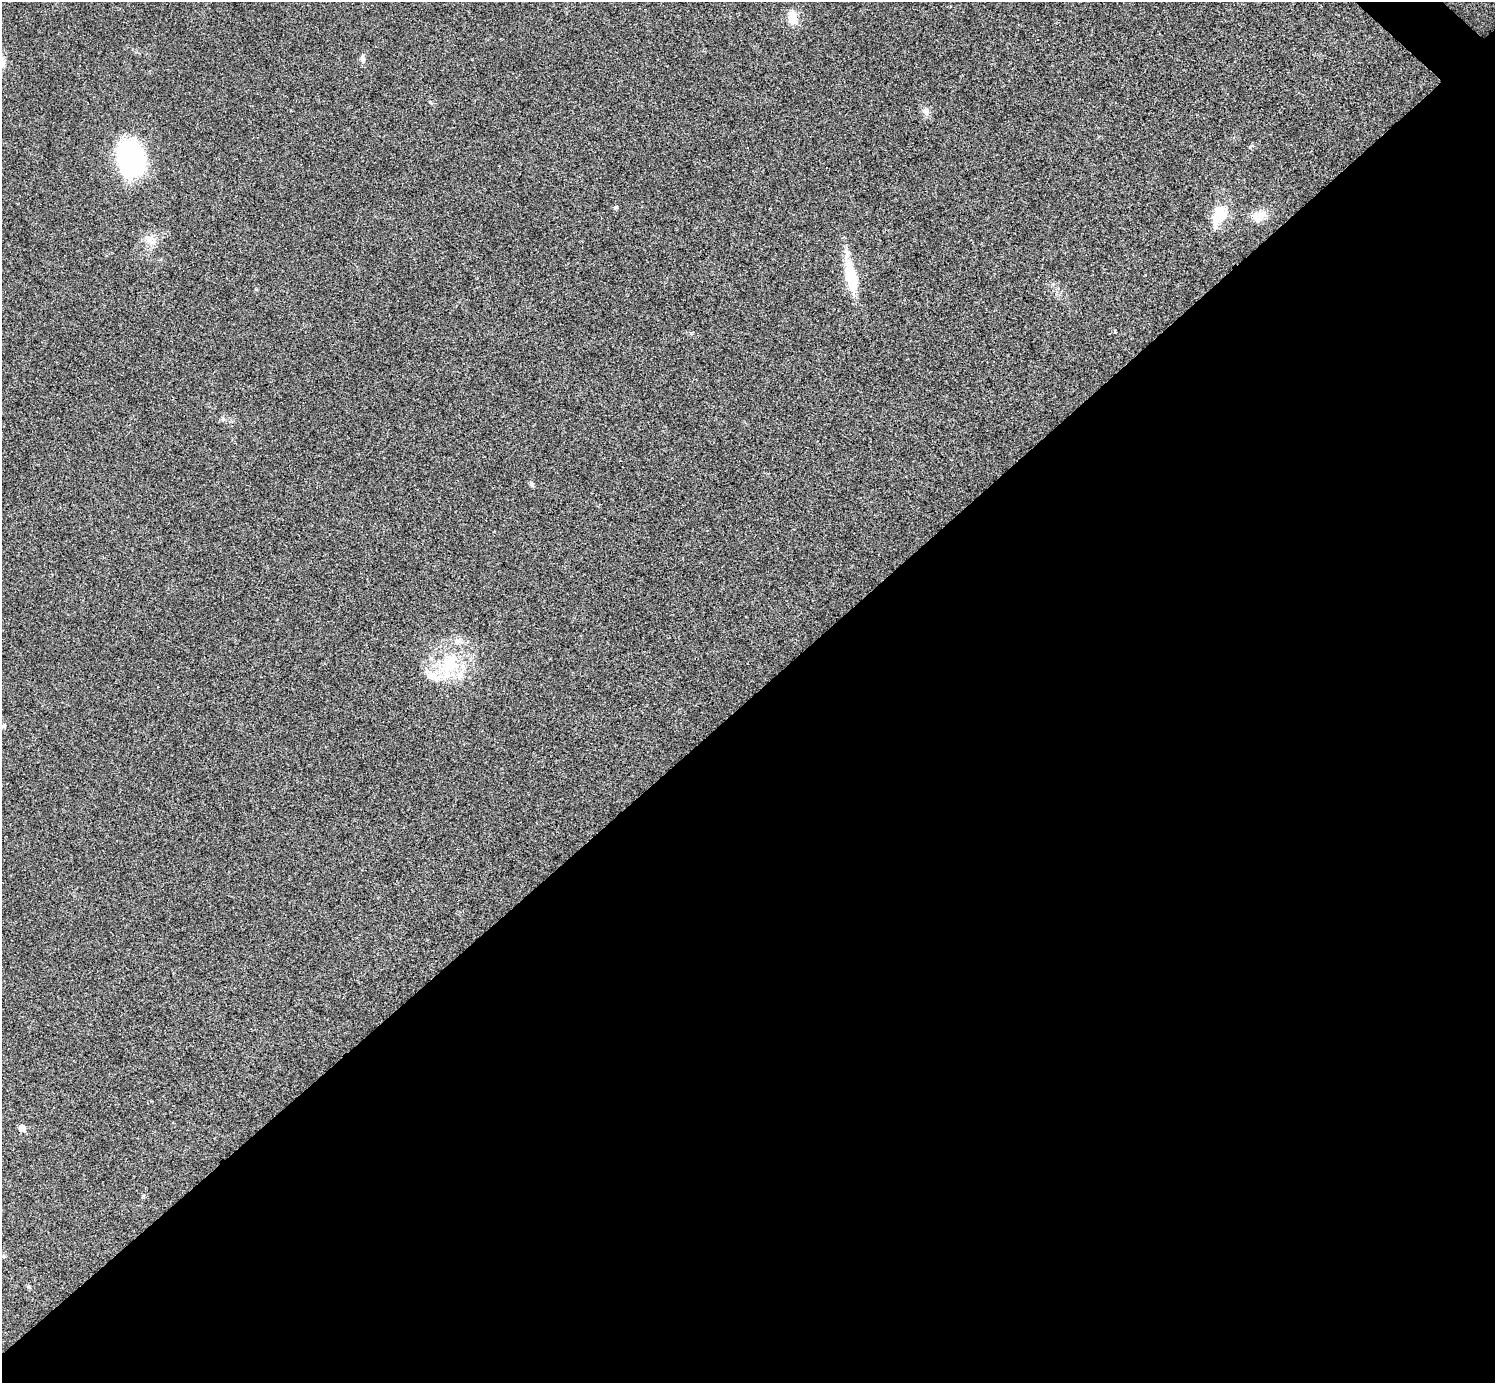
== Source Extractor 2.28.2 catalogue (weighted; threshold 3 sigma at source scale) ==
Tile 15 of 4 x 4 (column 3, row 4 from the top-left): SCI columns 2994-4486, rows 301-1681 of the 5983 x 5983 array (HDU 1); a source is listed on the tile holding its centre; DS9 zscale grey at full resolution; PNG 1497 x 1385 px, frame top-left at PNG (2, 2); no overlay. Shown black and unused: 50% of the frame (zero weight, under 3 of 4 exposures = <1% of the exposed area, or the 3 px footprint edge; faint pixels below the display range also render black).
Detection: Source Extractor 2.28.2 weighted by HDU 2 'WHT'; one run over the whole footprint, this tile lists its part. Background 0.0218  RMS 0.0056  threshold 0.0251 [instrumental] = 3 sigma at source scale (4.5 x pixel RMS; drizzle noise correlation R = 1.50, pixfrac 1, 0.05/0.05 arcsec/px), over >= 5 px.
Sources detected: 19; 3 inside a brighter listed object's ellipse — not listed separately; the other 16 listed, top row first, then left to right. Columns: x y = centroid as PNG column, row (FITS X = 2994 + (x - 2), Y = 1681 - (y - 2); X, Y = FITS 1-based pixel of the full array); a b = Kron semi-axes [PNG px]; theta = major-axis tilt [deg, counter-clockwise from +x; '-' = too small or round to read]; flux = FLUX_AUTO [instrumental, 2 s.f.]
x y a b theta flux
793 18 18 11 -83 7.8
363 59 11 6 -79 1.9
926 110 10 8 43 2.6
131 159 33 25 -75 91
616 207 6 4 41 0.76
1219 215 32 17 65 14
1258 216 19 12 18 7.1
151 240 15 13 -39 6
851 276 43 14 -78 20
532 484 8 5 -59 1.1
449 664 35 25 62 32
3 726 6 6 - 1.1
22 1128 6 5 - 5.7
143 1196 5 4 - 0.66
4 1256 5 5 - 0.78
28 1286 6 4 -20 0.75
Unlisted compact peaks at least as high as the median listed source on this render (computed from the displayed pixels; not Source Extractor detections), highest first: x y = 1250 147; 691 333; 223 419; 256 289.